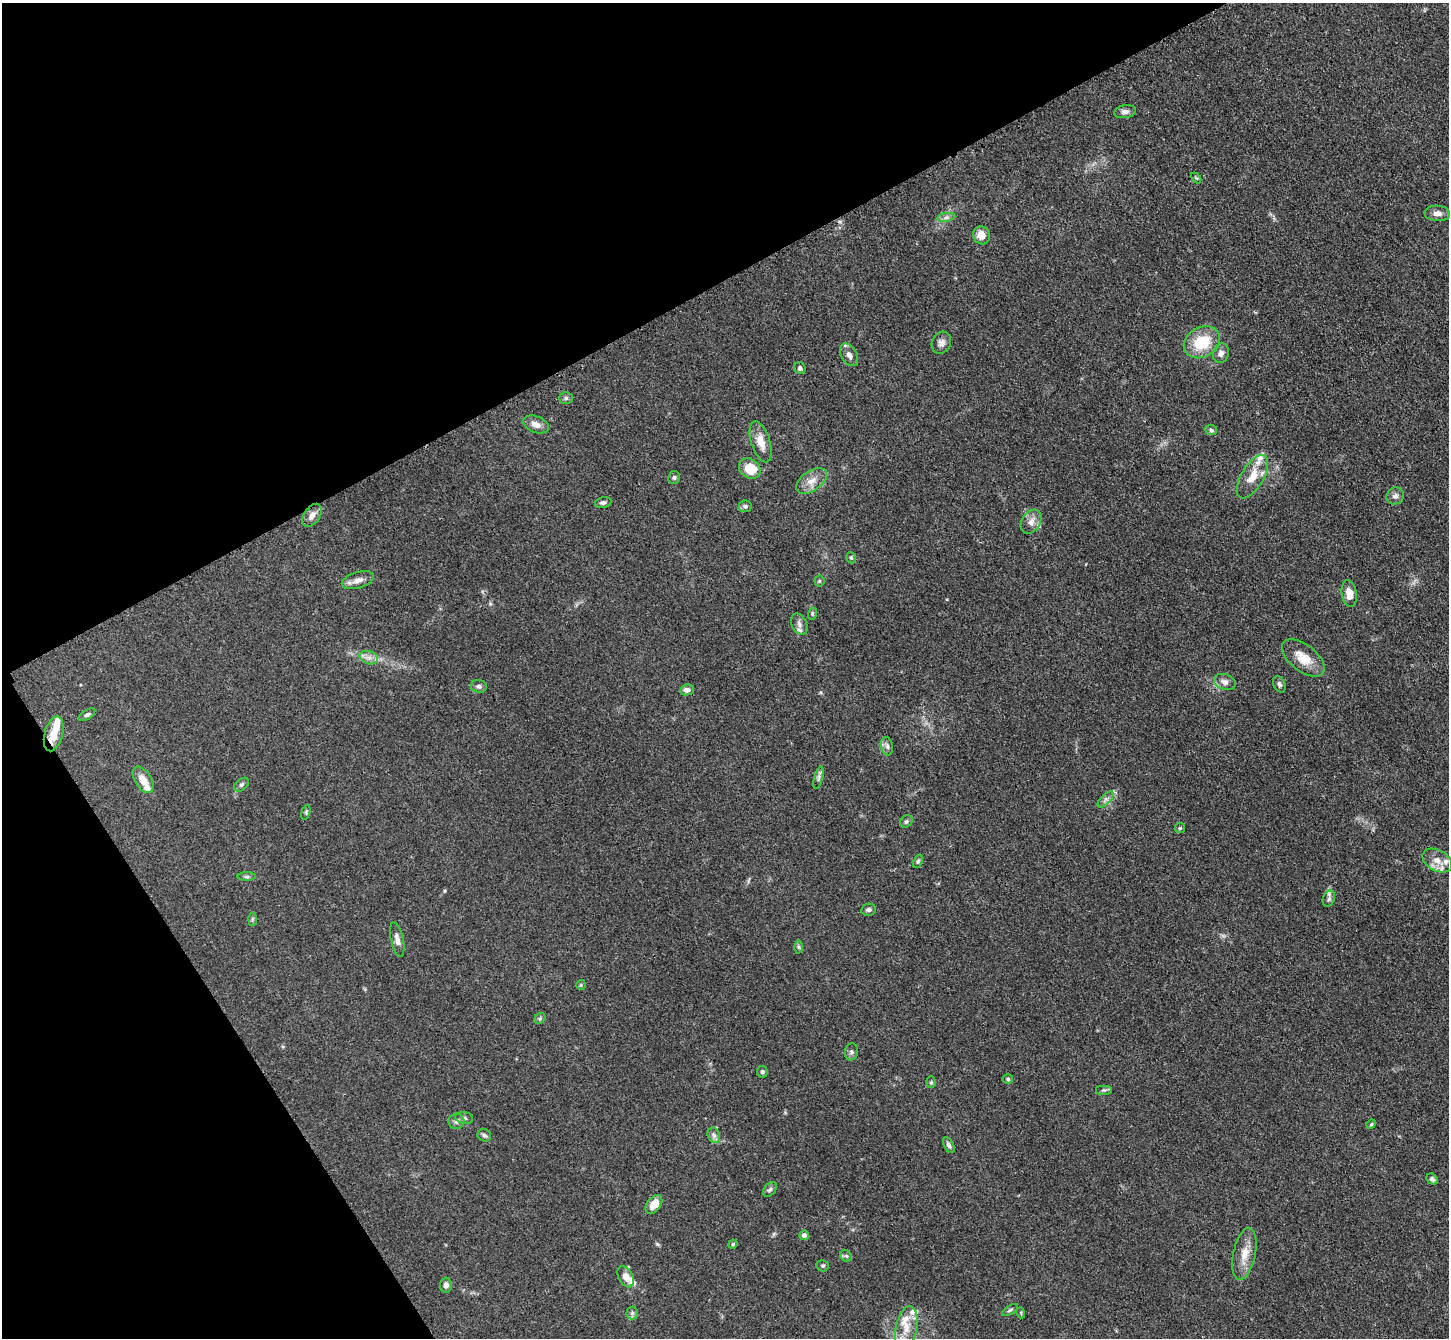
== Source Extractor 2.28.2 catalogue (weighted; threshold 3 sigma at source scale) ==
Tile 5 of 4 x 4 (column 1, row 2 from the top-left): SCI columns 17-1463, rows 2976-4311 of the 5823 x 5815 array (HDU 1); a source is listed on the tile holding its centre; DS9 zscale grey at full resolution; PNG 1451 x 1340 px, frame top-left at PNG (2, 3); each listed source drawn as its Kron ellipse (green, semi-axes under 4 px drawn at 4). Shown black and unused: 29% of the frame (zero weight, under 3 of 4 exposures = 2% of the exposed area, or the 3 px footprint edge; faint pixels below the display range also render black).
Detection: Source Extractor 2.28.2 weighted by HDU 2 'WHT'; one run over the whole footprint, this tile lists its part. Background 0.0654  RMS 0.0057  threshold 0.0258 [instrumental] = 3 sigma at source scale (4.5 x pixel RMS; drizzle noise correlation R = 1.50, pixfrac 1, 0.05/0.05 arcsec/px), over >= 5 px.
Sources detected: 89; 1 inside a brighter object's white glare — neither listed nor drawn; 8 inside a brighter listed object's ellipse — not listed separately; the other 80 listed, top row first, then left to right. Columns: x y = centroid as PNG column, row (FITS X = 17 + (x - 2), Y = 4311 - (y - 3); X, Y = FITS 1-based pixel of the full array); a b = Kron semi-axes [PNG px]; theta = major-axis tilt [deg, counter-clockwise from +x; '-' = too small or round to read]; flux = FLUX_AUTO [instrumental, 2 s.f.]
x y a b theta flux
1125 112 11 6 8 2.3
1196 178 6 3 -44 0.65
1437 213 13 7 -3 3.3
946 217 9 4 9 1.8
982 235 9 8 - 5.8
1202 342 19 15 29 20
941 343 11 9 63 3.1
1221 353 10 7 74 2.5
849 355 12 7 -59 3.1
800 368 6 5 - 1.4
566 398 7 6 - 1.2
536 424 13 8 -21 4.1
1211 430 6 5 - 1.1
761 442 21 9 -72 8.1
750 468 11 9 -35 14
1252 477 24 11 59 11
674 478 7 6 - 1.2
811 481 17 9 35 5.9
1395 496 9 8 - 2.5
603 503 8 5 14 1.4
745 506 6 6 - 1.5
312 515 13 7 57 3.6
1031 522 13 9 58 4
851 558 6 4 -68 0.87
358 580 16 8 16 4.2
819 581 5 5 - 0.82
1349 593 13 7 -80 6.1
812 614 6 4 72 0.74
799 624 11 7 -64 2.8
369 658 9 6 -17 2.7
1303 658 25 13 -38 11
1225 682 11 7 -18 3.1
1279 684 8 6 -64 1.5
479 686 8 6 -14 1.5
687 690 7 5 9 2.7
87 715 9 4 33 1.2
54 734 18 9 75 9.8
887 746 9 6 -79 1.7
818 778 11 3 75 1.5
143 780 15 8 -57 6
241 785 8 5 40 1.4
1106 799 10 5 45 2.1
306 812 7 4 73 0.84
906 821 7 5 42 1.1
1180 828 5 5 - 0.77
918 861 7 4 68 0.98
1437 861 16 10 -28 6
247 877 9 4 0 1.1
1329 899 8 6 69 1.6
868 910 7 6 - 1.5
252 919 7 4 88 0.94
397 940 17 6 -78 3.2
799 947 6 4 -88 0.88
581 985 5 5 - 0.63
540 1018 6 4 46 0.96
851 1052 8 6 80 1.6
762 1072 6 5 - 1.3
1008 1079 5 4 - 0.89
931 1082 6 5 - 0.89
1104 1090 8 5 0 1.1
464 1118 9 6 -10 1.5
457 1121 8 7 - 1.9
1371 1124 5 4 - 0.69
484 1135 7 6 - 1.2
714 1135 8 6 -68 1.8
949 1145 9 4 -62 1.6
1432 1179 6 5 - 1.3
770 1190 8 5 48 1.4
654 1204 10 7 51 6.9
804 1235 5 4 - 2.4
733 1244 4 4 - 0.72
1244 1254 26 11 78 9.2
846 1256 6 5 - 1.1
823 1266 6 5 - 1
626 1277 11 7 -62 5.5
446 1285 7 6 - 2.4
1010 1310 9 3 32 1
632 1313 6 6 - 1.4
1021 1313 5 3 - 0.57
906 1328 22 10 78 9.5
Overlapping masked pixels (flux is a lower limit): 1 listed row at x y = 54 734
Isophote crosses this tile's border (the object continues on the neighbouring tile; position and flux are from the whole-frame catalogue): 1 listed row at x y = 906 1328